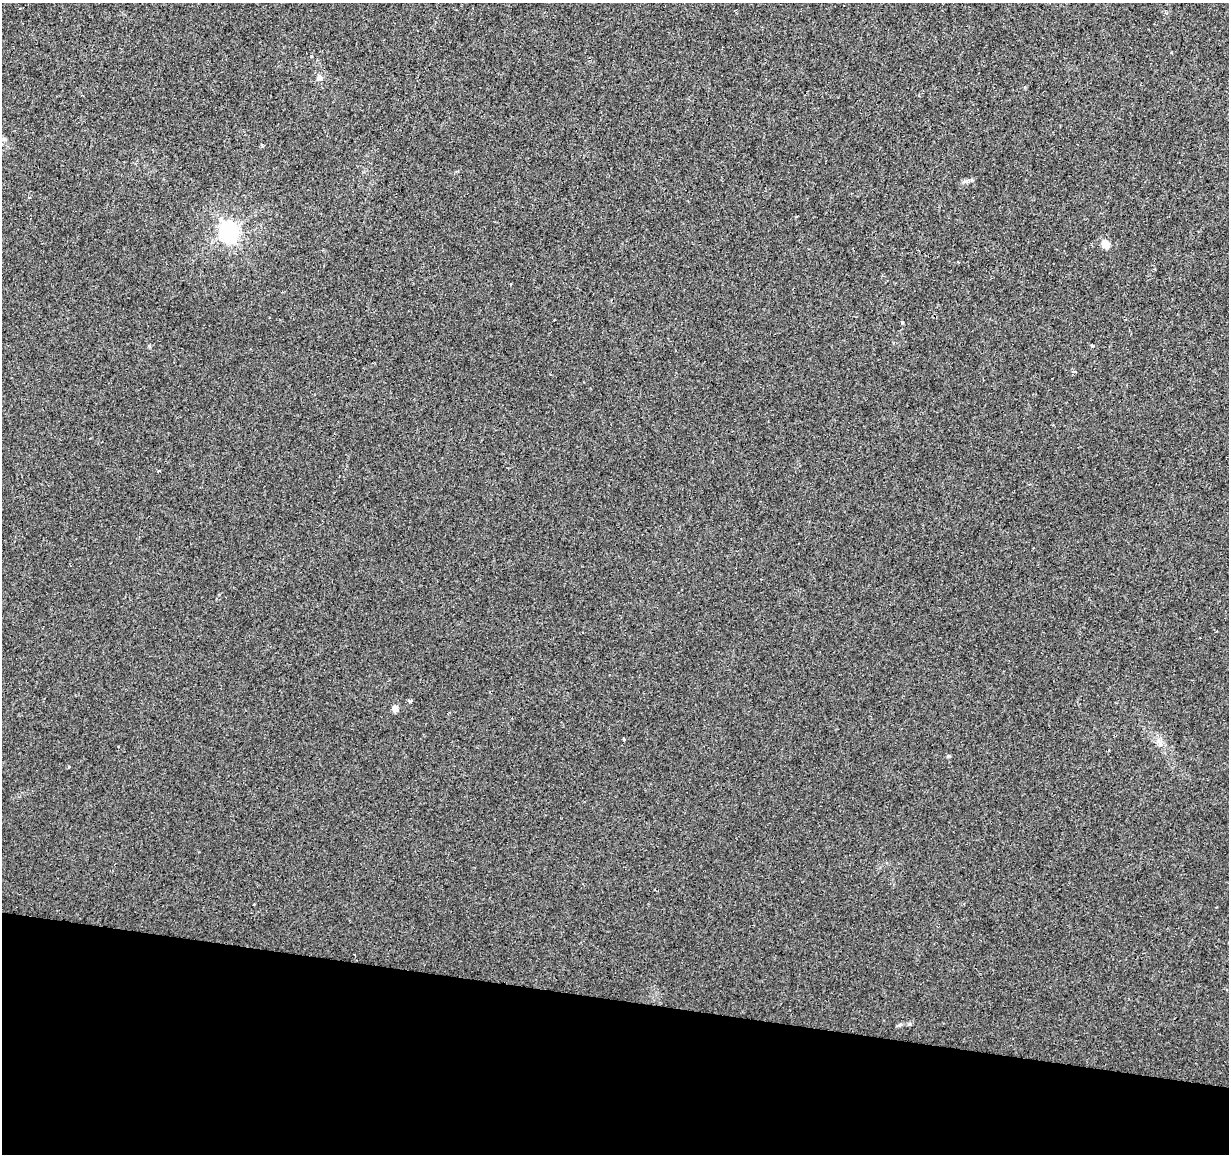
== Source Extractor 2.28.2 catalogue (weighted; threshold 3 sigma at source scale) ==
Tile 15 of 4 x 4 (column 3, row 4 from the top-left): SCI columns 2453-3679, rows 225-1376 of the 4913 x 5118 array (HDU 1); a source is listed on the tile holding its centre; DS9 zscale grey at full resolution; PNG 1231 x 1156 px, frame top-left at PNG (2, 3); no overlay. Shown black and unused: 13% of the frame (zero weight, under 2 of 3 exposures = <1% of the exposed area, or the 3 px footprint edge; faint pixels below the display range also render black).
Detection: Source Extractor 2.28.2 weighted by HDU 2 'WHT'; one run over the whole footprint, this tile lists its part. Background 0.00516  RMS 0.0036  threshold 0.016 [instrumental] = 3 sigma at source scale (4.5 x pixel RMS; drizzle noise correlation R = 1.50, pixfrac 1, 0.0396/0.0396 arcsec/px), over >= 5 px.
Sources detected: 18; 1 cosmic-ray / hot-pixel residue — not listed; the other 17 listed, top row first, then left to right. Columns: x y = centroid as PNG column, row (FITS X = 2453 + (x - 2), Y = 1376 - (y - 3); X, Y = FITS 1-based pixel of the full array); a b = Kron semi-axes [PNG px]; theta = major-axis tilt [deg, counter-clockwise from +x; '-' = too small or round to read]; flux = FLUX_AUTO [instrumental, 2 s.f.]
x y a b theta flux
319 78 8 7 - 1.1
4 139 6 5 - 0.72
262 145 4 3 - 0.68
229 231 7 7 - 180
1105 244 5 5 - 9.1
510 284 4 2 - 0.3
554 320 2 2 - 0.24
902 322 5 3 - 0.3
1092 345 3 3 - 1.8
1074 371 5 3 - 0.66
410 701 5 3 - 0.49
395 708 5 4 - 4
1160 744 10 5 -64 1.4
948 756 6 4 18 0.39
69 766 3 3 - 1.5
909 1024 6 4 43 0.49
900 1025 7 4 19 0.57
Unlisted compact peaks at least as high as the median listed source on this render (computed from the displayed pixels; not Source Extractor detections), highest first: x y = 965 181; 149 346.